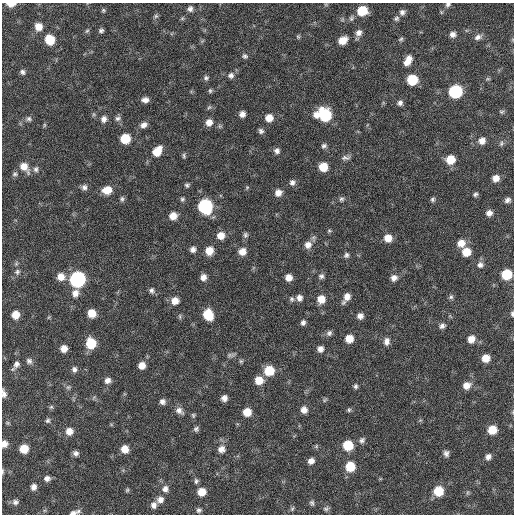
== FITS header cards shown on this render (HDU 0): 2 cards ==
NAXIS1  =                  512 / Axis length
NAXIS2  =                  512 / Axis length

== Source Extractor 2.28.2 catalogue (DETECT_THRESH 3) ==
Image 512 x 512 px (HDU 0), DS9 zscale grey, 1 PNG px = 1 image px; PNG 516 x 516 px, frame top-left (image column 1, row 512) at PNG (2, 3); no overlay
Background 59.2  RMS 8.4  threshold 25.1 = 3 sigma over >= 5 px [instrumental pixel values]
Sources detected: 174; all 174 listed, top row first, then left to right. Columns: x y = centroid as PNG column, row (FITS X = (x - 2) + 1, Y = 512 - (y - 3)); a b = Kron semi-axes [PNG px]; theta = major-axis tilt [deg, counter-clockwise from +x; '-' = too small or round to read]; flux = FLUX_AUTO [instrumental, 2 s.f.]
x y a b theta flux
11 4 8 4 1 5200
326 4 6 4 0 590
448 5 6 6 - 1300
190 9 7 7 - 2200
103 10 5 5 - 880
362 11 8 7 - 16000
402 12 7 6 - 2000
156 16 6 6 - 1200
351 18 8 6 79 1400
396 18 7 6 - 1300
39 27 8 7 - 5500
101 30 6 5 - 1300
87 31 6 5 - 940
359 33 9 8 - 3100
453 34 7 7 - 2500
298 37 6 5 - 820
478 37 10 6 26 2300
401 39 7 5 19 960
50 40 8 7 - 14000
342 40 9 7 28 7500
202 41 7 4 34 750
245 56 7 6 - 1400
408 60 11 7 63 5600
22 72 6 6 - 1500
231 75 8 8 - 2300
206 78 7 6 - 1400
488 79 7 4 -1 760
412 80 7 7 - 21000
210 91 7 5 -76 980
455 91 8 8 - 61000
145 100 8 6 1 2800
400 103 7 6 - 1900
209 107 7 5 42 990
501 112 7 5 1 950
242 114 6 6 - 2900
324 115 11 9 -17 40000
118 118 8 7 - 1800
269 118 7 7 - 6000
29 119 8 7 - 1500
104 119 9 7 76 2700
209 122 8 8 - 4200
44 125 6 4 89 680
144 125 9 7 30 2900
261 131 7 6 - 1600
125 139 7 7 - 16000
482 141 8 7 - 3900
501 143 7 6 - 1300
324 146 7 6 - 1500
157 151 10 7 54 10000
277 151 7 7 - 2000
184 156 8 4 -78 950
346 158 13 6 5 2000
450 160 8 7 - 11000
24 167 12 8 -52 6100
323 167 7 7 - 11000
36 169 8 7 - 1600
15 174 7 6 - 1200
496 178 7 6 - 4200
292 182 7 7 - 2100
187 185 6 5 - 1100
84 187 7 7 - 2000
247 187 5 5 - 710
107 190 10 8 9 8300
278 193 8 7 - 3900
475 194 5 4 - 1100
122 199 7 5 87 1300
182 199 6 5 - 1100
341 199 7 6 - 1300
433 199 6 5 - 1200
507 200 6 5 - 1800
205 206 9 8 - 80000
489 213 6 6 - 2900
173 216 7 7 - 6300
329 231 6 5 - 790
221 235 8 8 - 5500
245 235 7 6 - 1400
388 238 8 7 - 6100
461 243 9 8 - 5300
308 245 10 9 - 4100
193 249 7 6 - 2300
209 251 8 7 - 7500
242 252 8 7 - 5100
466 252 8 8 - 8400
346 255 7 6 - 1500
16 264 6 5 - 990
480 265 8 8 - 2400
17 272 8 7 - 1700
506 274 7 7 - 21000
321 276 7 6 - 1600
61 277 9 8 - 5900
203 277 7 7 - 3200
289 277 7 7 - 4500
394 278 8 7 - 3100
77 279 8 8 - 130000
152 291 8 7 - 1700
75 293 9 8 - 3800
347 297 9 8 - 4500
451 297 6 6 - 1200
299 298 7 7 - 3000
292 299 8 6 -88 1400
321 299 8 8 - 6700
175 301 8 8 - 5500
92 313 7 7 - 8400
512 314 6 3 -84 1100
15 315 7 6 - 7400
208 315 9 7 -70 18000
180 316 8 4 -82 910
360 316 7 7 - 2900
49 317 6 4 71 590
303 323 6 6 - 1700
442 326 8 6 27 1900
329 333 8 6 48 1800
349 339 7 7 - 8000
471 339 8 7 - 5100
387 341 10 7 85 2800
91 343 8 7 - 19000
64 348 6 6 - 4400
320 349 7 7 - 2700
231 355 12 5 11 1500
486 358 6 6 - 7200
29 361 8 7 - 1900
241 361 5 5 - 930
16 364 11 8 62 2800
142 365 7 7 - 5000
74 369 7 6 - 1900
269 371 8 8 - 17000
108 380 8 7 - 2700
259 380 8 7 - 8500
466 385 9 8 - 4800
355 386 6 5 - 1300
68 387 7 5 20 1100
4 393 9 5 -79 2300
94 397 7 4 19 860
224 398 6 6 - 3000
324 400 7 5 37 900
162 402 6 6 - 2200
51 407 6 5 - 930
304 410 7 7 - 3700
349 410 6 5 - 970
179 411 11 8 -38 2900
247 412 7 7 - 8500
193 415 7 5 -75 900
48 421 6 6 - 1200
196 429 7 6 - 1400
492 430 7 7 - 11000
69 431 8 7 - 5100
362 440 9 7 38 1800
4 444 6 6 - 3600
348 445 7 7 - 18000
316 446 6 5 - 860
24 449 7 7 - 11000
125 449 7 7 - 5900
221 449 9 8 - 3900
76 453 6 6 - 2100
446 453 7 6 - 2000
488 457 7 6 - 2600
311 461 7 6 - 3200
350 466 8 8 - 15000
2 471 7 3 -90 770
47 478 7 6 - 2300
196 481 7 5 78 1300
34 487 6 5 - 2700
165 489 9 8 - 3000
127 490 5 5 - 880
438 491 8 7 - 16000
202 492 8 7 - 7100
160 500 8 8 - 3100
15 502 8 7 - 1800
312 503 8 6 -81 1300
154 505 9 8 - 2700
292 509 7 5 54 990
326 509 8 6 9 1300
199 510 7 6 - 1400
73 513 11 5 17 2400
At the frame edge (FLAGS 8, measured only in part): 7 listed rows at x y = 11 4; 448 5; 512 314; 4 393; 4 444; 2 471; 73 513